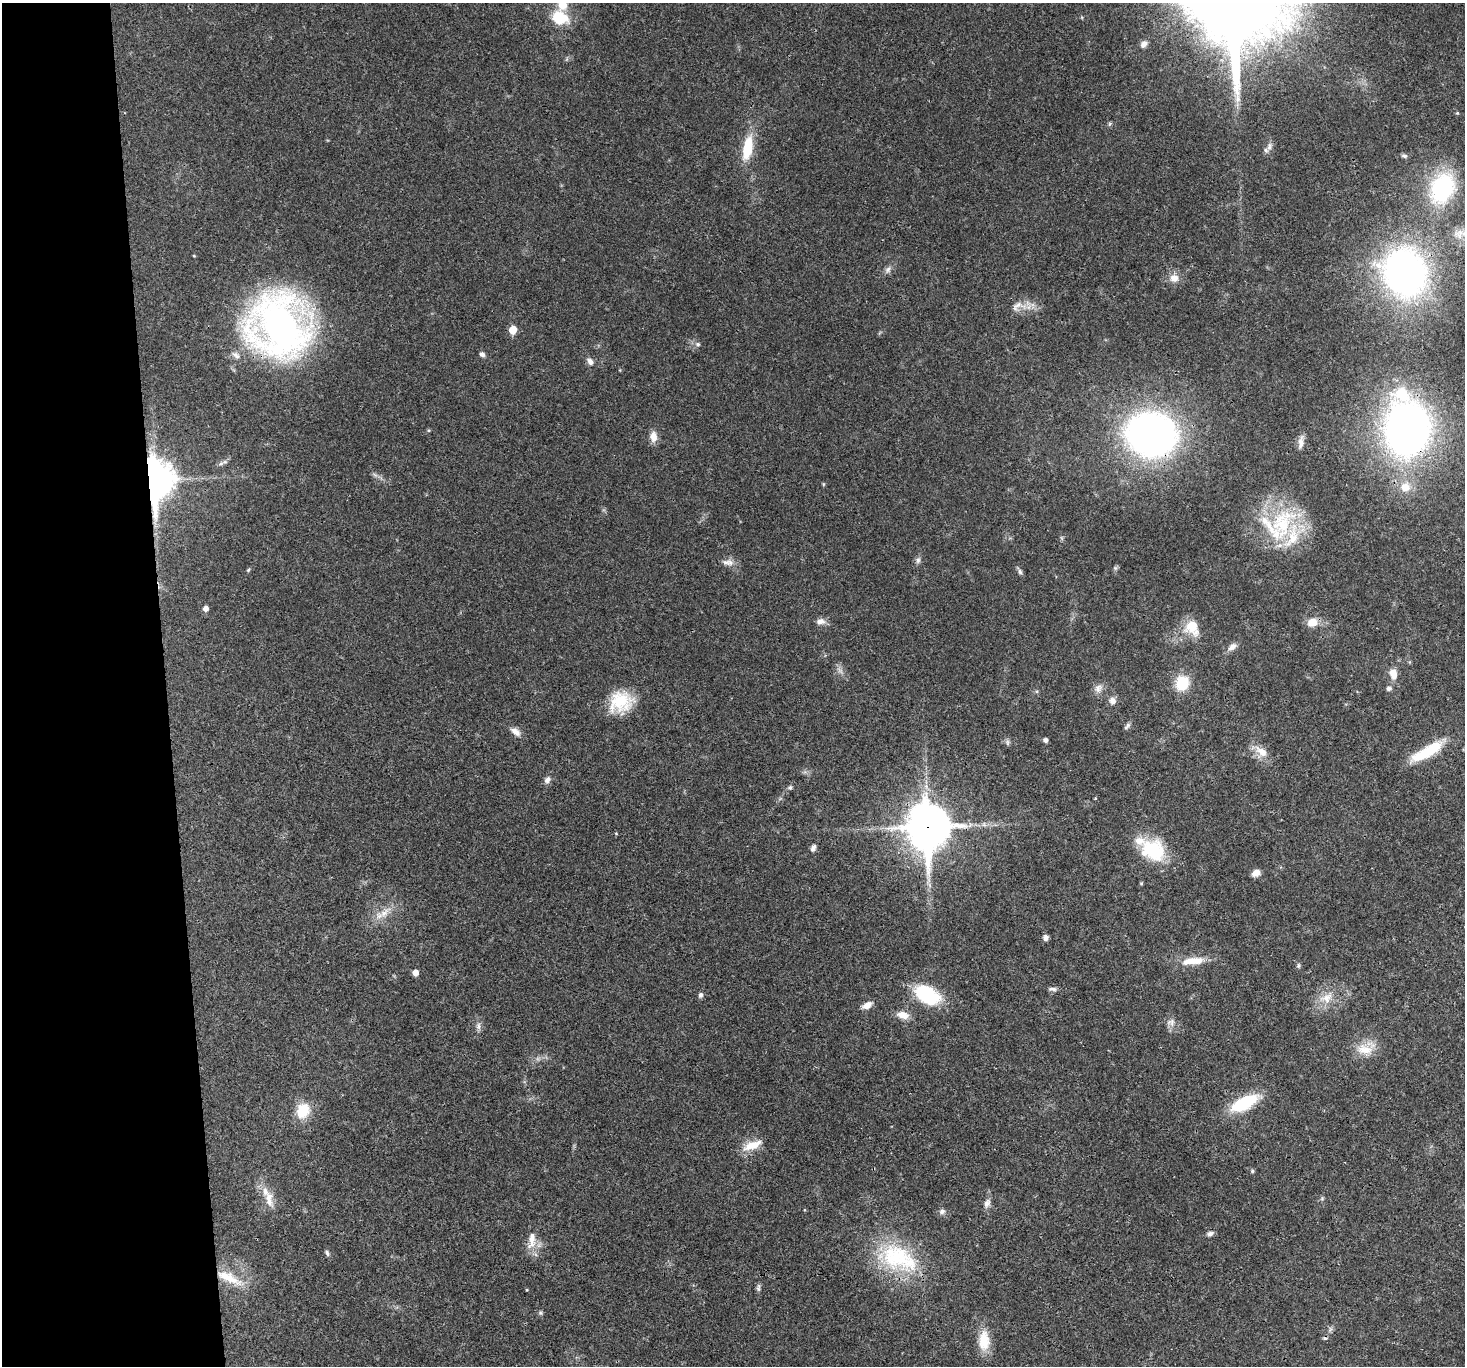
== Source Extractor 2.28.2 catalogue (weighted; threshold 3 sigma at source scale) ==
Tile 4 of 3 x 3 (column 1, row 2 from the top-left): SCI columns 2-1464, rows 1512-2875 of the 4390 x 4366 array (HDU 1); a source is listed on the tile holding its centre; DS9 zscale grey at full resolution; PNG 1467 x 1368 px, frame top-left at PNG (2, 3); no overlay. Shown black and unused: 11% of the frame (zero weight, under 3 of 4 exposures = <1% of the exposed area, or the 3 px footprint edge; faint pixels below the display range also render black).
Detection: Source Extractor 2.28.2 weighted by HDU 2 'WHT'; one run over the whole footprint, this tile lists its part. Background 0.0299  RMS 0.0024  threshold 0.0107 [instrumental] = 3 sigma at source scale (4.5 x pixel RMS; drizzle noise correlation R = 1.50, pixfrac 1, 0.05/0.05 arcsec/px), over >= 5 px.
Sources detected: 98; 1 too faint to see at this stretch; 1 cosmic-ray / hot-pixel residue — not listed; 6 inside a brighter listed object's ellipse — not listed separately; the other 90 listed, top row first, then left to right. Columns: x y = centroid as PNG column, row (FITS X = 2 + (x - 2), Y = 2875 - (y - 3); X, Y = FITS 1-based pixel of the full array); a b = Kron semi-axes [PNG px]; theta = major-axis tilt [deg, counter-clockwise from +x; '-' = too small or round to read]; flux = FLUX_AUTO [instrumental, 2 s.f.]
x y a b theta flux
559 18 20 15 -23 7.4
1144 44 8 6 49 1.2
1457 113 4 4 - 0.23
1109 124 6 4 70 0.34
1269 147 13 5 73 1
747 148 30 11 79 8
1404 156 8 5 -9 0.58
1442 189 30 22 67 30
1459 234 18 13 12 3.3
888 269 10 7 49 1
1405 272 38 33 -64 110
1174 278 12 11 - 2.1
1019 306 26 14 13 3.6
279 326 55 51 -63 120
513 330 6 5 - 5.2
698 344 8 6 -2 0.64
482 354 7 6 - 0.71
236 355 14 7 -36 1.3
590 361 11 7 -54 1.2
1407 429 41 30 -85 170
1151 434 37 31 -14 130
653 437 12 8 -87 2.2
1301 442 19 7 82 1.5
221 463 10 5 36 0.77
375 475 7 5 -43 0.54
155 480 14 10 -89 480
823 484 6 4 90 0.26
1405 487 14 13 - 3.9
1282 524 53 32 66 22
918 560 10 6 75 0.74
726 562 13 7 -14 1.4
1115 568 6 6 - 0.43
248 570 6 4 46 0.3
1020 572 8 5 -57 0.6
205 609 5 5 - 1.3
821 621 12 8 2 1.4
1312 622 14 11 15 2.8
1192 627 20 15 -60 5.5
1232 647 13 8 36 1.5
1393 674 12 8 -77 2.6
1182 683 16 14 66 7.3
1098 688 13 10 51 1.6
1389 688 7 6 - 0.63
1112 701 9 8 - 1.4
621 702 29 23 19 9.7
1127 726 11 5 49 0.63
515 732 14 8 -37 1.6
1045 740 5 4 - 0.75
1007 742 8 6 -90 0.61
1261 751 21 11 -37 3.2
1427 752 42 12 29 9.3
547 780 10 7 57 1.1
790 787 7 6 - 0.48
1095 798 4 3 - 0.19
927 827 18 14 -86 690
616 833 4 4 - 0.23
813 848 8 5 67 0.86
1153 850 33 26 -28 13
1256 873 10 7 19 1.6
1141 883 5 4 - 0.29
384 913 22 9 41 3.1
1046 938 7 6 - 0.82
1193 961 31 9 5 4.9
1298 965 6 5 - 0.45
415 973 5 4 - 1.9
1053 989 11 5 -4 0.75
700 995 8 6 65 0.62
927 995 28 16 -29 16
1326 997 21 13 31 4.2
867 1005 11 7 27 1.9
903 1015 14 8 -14 2.6
1171 1022 12 10 -1 1.5
478 1026 10 7 -90 0.96
1366 1049 28 16 20 4.9
1244 1103 27 12 27 14
303 1110 13 11 61 8.2
752 1145 25 10 20 4
1252 1171 5 4 - 0.4
1322 1198 6 5 - 0.38
269 1199 22 11 90 3.1
987 1203 12 8 67 1.2
942 1211 8 7 - 0.81
1210 1234 8 6 24 0.8
532 1240 27 10 86 3.3
327 1253 9 5 -67 0.52
899 1258 57 34 -26 24
229 1278 40 12 -26 6.7
758 1288 11 5 86 0.63
540 1313 6 5 - 0.4
984 1340 28 14 90 5.4
Overlapping masked pixels (flux is a lower limit): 7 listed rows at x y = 1405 272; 279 326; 1407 429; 1151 434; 155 480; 927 827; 229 1278
Isophote crosses this tile's border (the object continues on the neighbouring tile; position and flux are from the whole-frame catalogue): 2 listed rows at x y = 1459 234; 1405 272